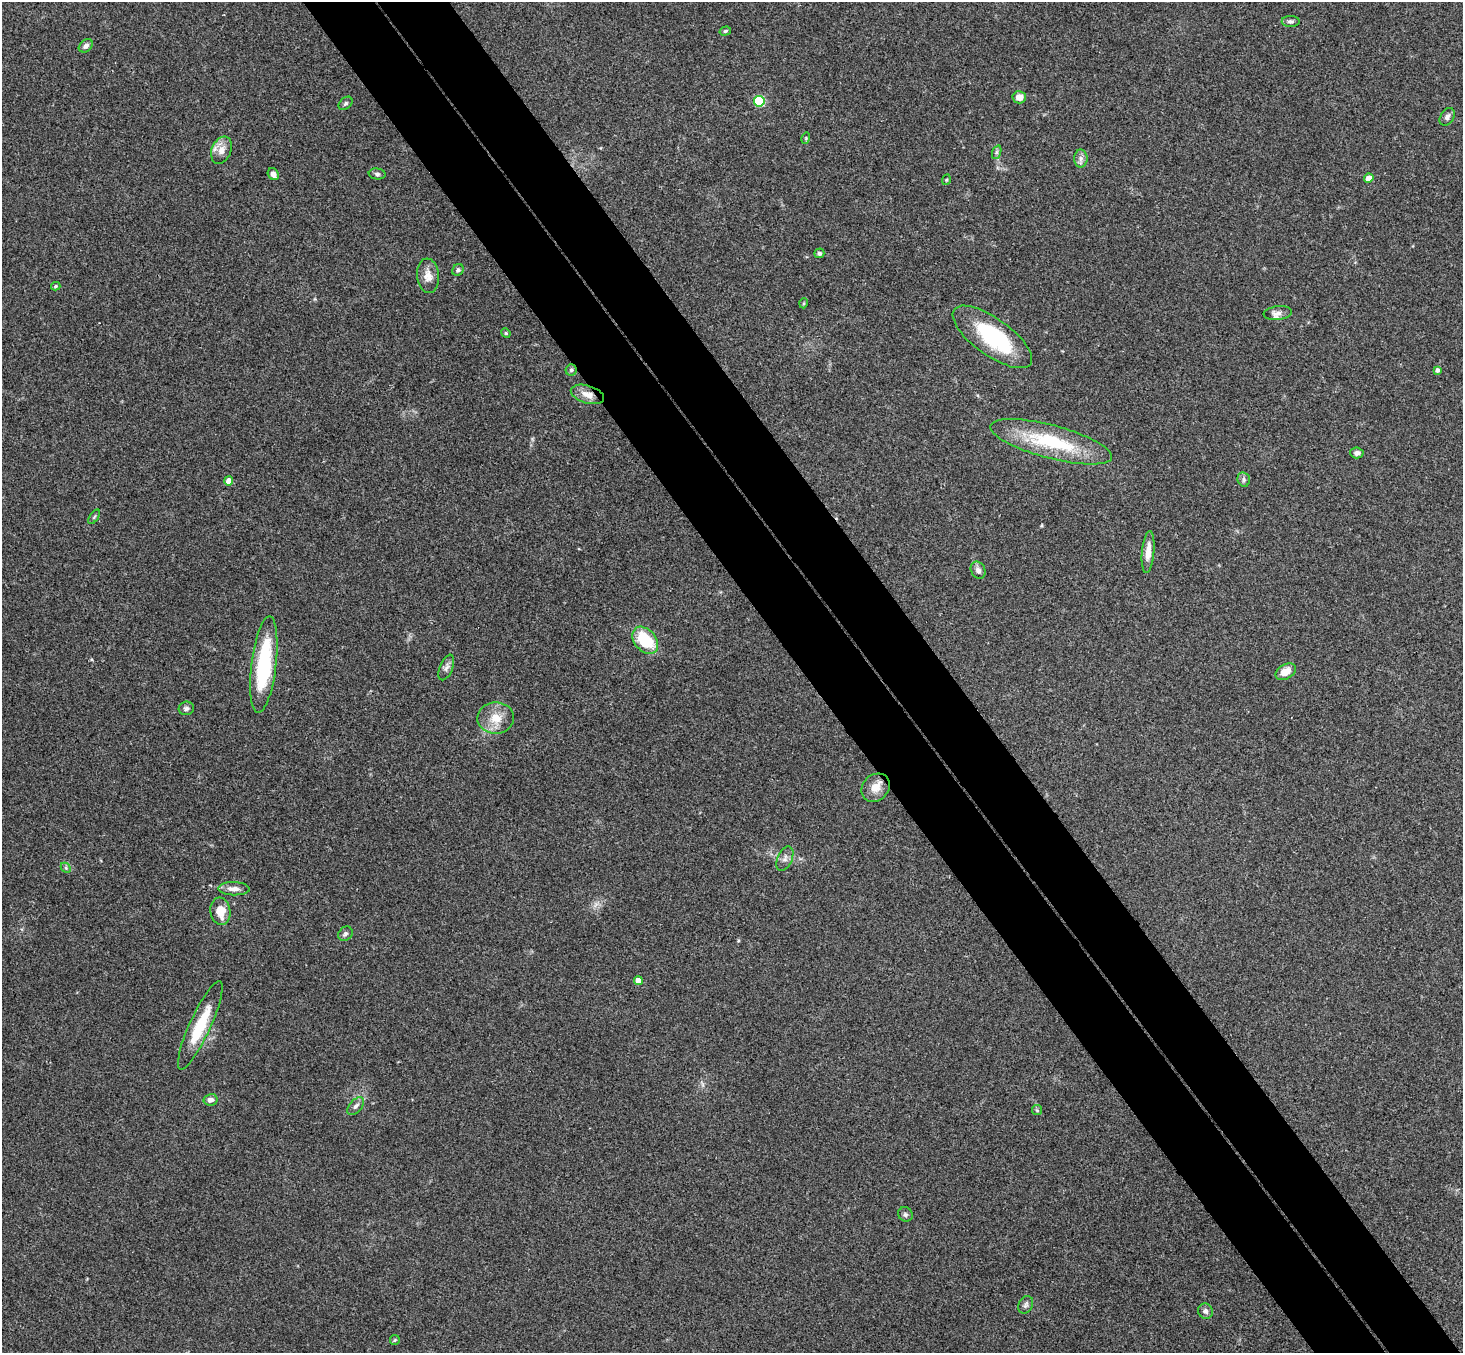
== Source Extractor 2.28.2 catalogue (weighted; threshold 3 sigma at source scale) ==
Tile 6 of 4 x 4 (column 2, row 2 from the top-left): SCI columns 1514-2974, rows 3032-4382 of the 5945 x 5926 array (HDU 1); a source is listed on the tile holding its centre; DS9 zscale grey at full resolution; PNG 1465 x 1355 px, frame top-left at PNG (2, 2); each listed source drawn as its Kron ellipse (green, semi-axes under 4 px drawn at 4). Shown black and unused: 10% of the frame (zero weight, under 3 of 4 exposures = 6% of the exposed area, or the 3 px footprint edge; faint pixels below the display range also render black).
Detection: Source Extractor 2.28.2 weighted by HDU 2 'WHT'; one run over the whole footprint, this tile lists its part. Background 0.188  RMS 0.008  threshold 0.0361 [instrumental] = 3 sigma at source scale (4.5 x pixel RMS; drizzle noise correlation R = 1.50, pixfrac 1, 0.05/0.05 arcsec/px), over >= 5 px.
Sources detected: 56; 1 inside a brighter object's white glare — neither listed nor drawn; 1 inside a brighter listed object's ellipse — not listed separately; the other 54 listed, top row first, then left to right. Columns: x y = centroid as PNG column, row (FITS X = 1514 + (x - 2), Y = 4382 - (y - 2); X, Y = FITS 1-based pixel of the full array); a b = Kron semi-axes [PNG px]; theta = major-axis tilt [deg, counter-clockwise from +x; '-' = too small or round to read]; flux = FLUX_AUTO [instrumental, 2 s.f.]
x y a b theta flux
1291 21 9 5 0 2.1
725 31 6 4 17 1.1
86 46 8 5 39 3
1019 97 7 6 - 7.4
759 101 5 5 - 60
345 103 8 5 40 1.9
1447 117 9 6 57 2.8
806 138 6 3 73 0.91
221 150 14 9 68 7.3
997 152 7 4 71 1.7
1081 158 9 6 90 3.2
273 174 6 5 - 4.2
377 174 8 5 -7 2
1369 178 4 4 - 11
946 180 5 3 - 0.8
819 253 5 5 - 1.7
458 270 6 5 - 2
428 276 17 11 -84 8.1
56 286 5 3 - 1.2
804 303 5 3 - 0.77
1278 313 14 7 7 4.2
506 333 5 4 - 1.1
992 337 47 18 -36 64
571 370 5 5 - 1.5
1437 370 4 4 - 2.6
587 394 17 8 -17 7.6
1051 442 63 16 -15 62
1357 453 7 5 -4 2.7
1244 479 7 6 - 2.2
229 481 4 4 - 10
94 517 8 4 55 1.3
1148 552 21 6 85 9.1
978 570 9 7 -64 3.6
645 640 15 10 -49 36
264 665 49 12 83 67
446 667 13 6 68 3.4
1286 672 11 7 28 10
186 708 7 6 - 2
496 718 18 15 1 14
876 788 15 13 44 9.3
785 859 13 7 66 3.8
66 868 6 4 -46 1.2
234 889 16 6 -2 5.5
220 911 13 10 -82 12
345 934 8 6 44 2
638 981 4 4 - 7.5
200 1025 48 10 65 32
210 1100 7 6 - 4
356 1106 10 6 48 2.8
1037 1110 5 5 - 1
905 1214 7 6 - 2
1026 1305 9 6 62 2.3
1205 1311 8 7 - 2.7
395 1340 5 5 - 1.1
Overlapping masked pixels (flux is a lower limit): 1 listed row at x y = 587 394